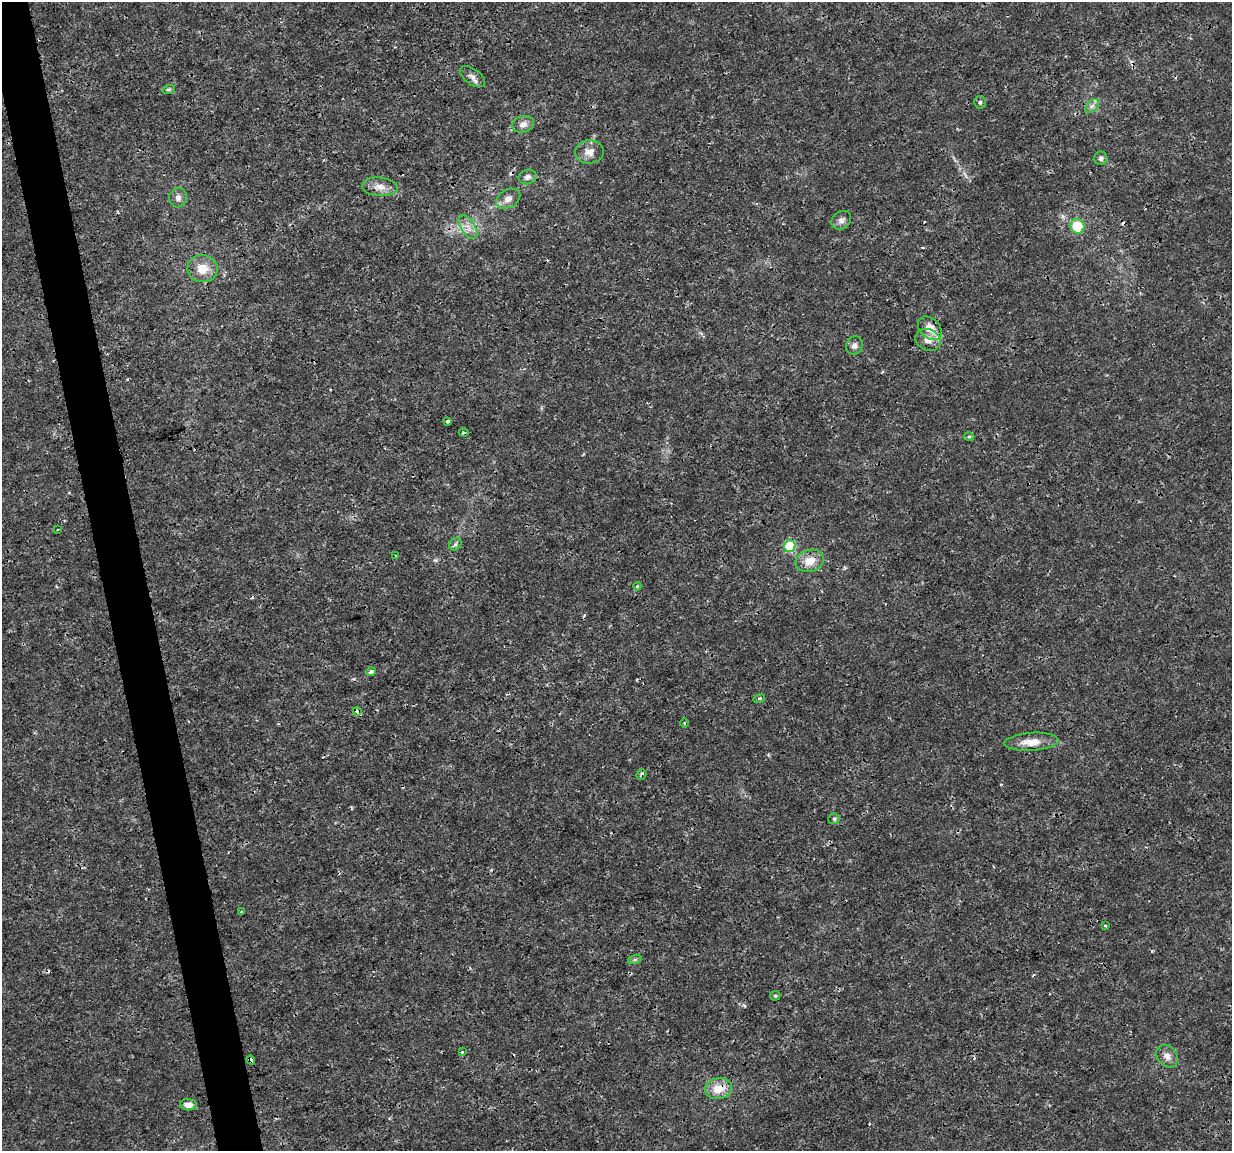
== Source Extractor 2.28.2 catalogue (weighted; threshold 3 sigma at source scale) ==
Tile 11 of 4 x 4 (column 3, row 3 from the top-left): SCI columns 2463-3692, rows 1179-2327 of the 4923 x 4701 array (HDU 1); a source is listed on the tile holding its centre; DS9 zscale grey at full resolution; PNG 1234 x 1153 px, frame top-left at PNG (2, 2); each listed source drawn as its Kron ellipse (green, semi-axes under 4 px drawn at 4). Shown black and unused: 4% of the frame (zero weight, under 3 of 4 exposures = <1% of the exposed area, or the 3 px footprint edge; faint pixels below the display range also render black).
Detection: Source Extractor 2.28.2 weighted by HDU 2 'WHT'; one run over the whole footprint, this tile lists its part. Background 0.00169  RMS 7.7e-04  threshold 0.00348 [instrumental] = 3 sigma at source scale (4.5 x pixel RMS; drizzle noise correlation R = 1.50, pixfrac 1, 0.0396/0.0396 arcsec/px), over >= 5 px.
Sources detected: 51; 7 cosmic-ray / hot-pixel residue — neither listed nor drawn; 1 inside a brighter listed object's ellipse — not listed separately; the other 43 listed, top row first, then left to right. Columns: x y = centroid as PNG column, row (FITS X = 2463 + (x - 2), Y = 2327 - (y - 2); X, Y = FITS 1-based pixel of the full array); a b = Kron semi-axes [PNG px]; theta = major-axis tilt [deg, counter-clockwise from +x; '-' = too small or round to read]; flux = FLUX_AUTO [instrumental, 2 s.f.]
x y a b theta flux
472 77 14 8 -35 0.39
169 89 6 4 19 0.098
980 102 6 6 - 0.17
1092 106 8 5 44 0.29
523 124 11 8 16 0.48
589 152 14 11 6 0.69
1101 158 7 6 - 0.21
527 177 9 7 12 0.33
380 187 18 9 -4 0.7
178 198 10 8 82 0.38
508 199 13 9 29 0.54
841 220 10 8 39 0.34
1077 226 7 7 - 2.9
468 227 13 7 -58 0.58
202 269 15 13 -8 1.3
930 328 14 10 -42 0.97
928 340 13 10 -24 0.64
854 345 9 8 - 0.32
448 421 4 3 - 0.19
464 433 5 3 - 0.087
969 437 5 3 - 0.095
57 530 2 2 - 0.08
455 544 7 5 45 0.17
790 546 6 5 - 4.8
396 556 3 2 - 0.093
810 561 14 11 16 1.1
637 586 4 3 - 0.093
371 672 5 4 - 0.32
759 698 6 4 19 0.12
357 711 4 4 - 0.44
685 723 4 3 - 0.064
1032 742 27 9 4 1.2
642 775 5 4 - 0.17
834 819 6 5 - 0.14
241 912 4 3 - 0.074
1105 925 3 3 - 0.079
635 959 7 4 19 0.15
775 996 5 5 - 0.1
462 1052 3 3 - 0.14
1167 1056 12 9 -49 0.54
251 1060 5 3 - 0.28
719 1089 13 10 12 1.4
188 1105 8 5 0 0.51
Overlapping masked pixels (flux is a lower limit): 5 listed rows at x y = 371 672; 357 711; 642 775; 251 1060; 719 1089